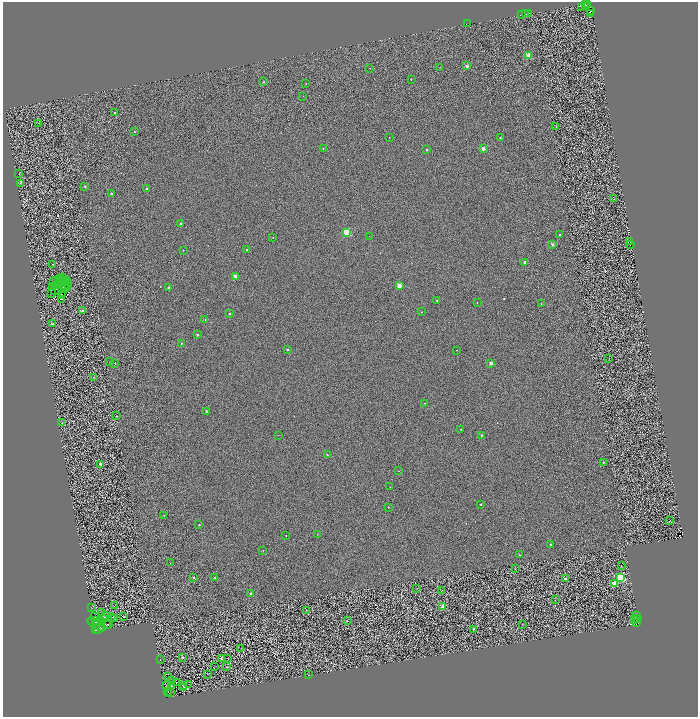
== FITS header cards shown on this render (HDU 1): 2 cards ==
NAXIS1  =                 1391
NAXIS2  =                 1429

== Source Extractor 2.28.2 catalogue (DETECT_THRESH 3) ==
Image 1391 x 1429 px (HDU 1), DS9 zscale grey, zoomed out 1/2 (1 PNG px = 2 x 2 image px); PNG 700 x 719 px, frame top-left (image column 2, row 1429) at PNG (3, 2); each listed source drawn as its Kron ellipse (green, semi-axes under 4 px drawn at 4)
Background 0.477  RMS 2.4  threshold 7.12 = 3 sigma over >= 5 px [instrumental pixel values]
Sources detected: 251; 87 cannot appear on this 1/2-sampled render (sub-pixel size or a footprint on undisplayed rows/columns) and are neither listed nor drawn; the other 164 listed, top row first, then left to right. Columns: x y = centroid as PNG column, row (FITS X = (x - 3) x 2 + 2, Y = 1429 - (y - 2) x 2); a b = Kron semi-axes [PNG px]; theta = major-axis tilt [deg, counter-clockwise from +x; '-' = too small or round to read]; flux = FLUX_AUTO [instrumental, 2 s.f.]
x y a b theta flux
585 4 3 2 - 2700
587 4 2 1 - 7700
585 6 3 1 - 15000
582 7 2 1 - 650
591 11 3 2 - 18000
529 13 2 1 - 810
526 14 2 1 - 4300
591 14 2 1 - 19000
521 15 2 1 - 2100
468 24 3 1 - 5300
529 55 2 2 - 13000
467 66 2 2 - 4500
440 67 2 1 - 96
370 68 2 2 - 200
411 79 2 2 - 150
264 82 2 2 - 870
306 84 2 1 - 220
303 96 2 2 - 190
115 113 2 2 - 1400
38 123 2 1 - 250
556 127 2 1 - 130
134 132 2 2 - 760
389 137 2 2 - 200
500 138 2 2 - 1200
323 148 2 2 - 530
427 149 2 2 - 1100
483 149 2 2 - 5400
19 174 2 1 - 150
21 183 3 2 - 210
85 186 2 2 - 910
146 189 2 2 - 1500
111 193 2 2 - 1300
614 199 2 1 - 100
181 224 2 2 - 1700
347 232 3 3 - 37000
560 235 2 2 - 780
369 236 2 1 - 91
273 238 2 2 - 420
630 242 2 1 - 7100
553 244 2 2 - 2500
631 245 4 2 - 15000
183 250 2 2 - 440
247 250 2 2 - 2100
525 262 2 2 - 3800
53 264 2 2 - 430
236 276 2 2 - 6800
61 278 3 1 - 130
62 278 2 1 - 150
59 280 2 1 - 96
66 280 2 1 - 200
53 282 3 1 - 83
61 282 2 1 - 18
64 283 3 1 - 210
67 283 2 1 - 150
58 284 2 1 - 130
399 285 2 2 - 11000
69 286 2 1 - 2
53 287 2 1 - 46
61 288 2 1 - 120
67 288 3 1 - 130
168 288 2 2 - 1700
65 289 2 1 - 94
54 290 4 1 - 23
58 291 2 1 - 180
52 293 2 1 - 70
62 295 2 1 - 240
61 299 2 1 - 610
437 300 2 2 - 470
477 302 2 2 - 490
541 303 4 1 - 140
83 311 2 2 - 1600
421 312 3 2 - 300
229 314 2 2 - 1700
205 319 2 2 - 250
53 324 2 2 - 1500
197 335 2 2 - 2300
181 343 2 2 - 620
288 349 2 2 - 1300
457 350 2 2 - 150
609 359 2 1 - 120
110 362 2 1 - 250
115 363 2 1 - 480
491 363 2 2 - 4900
93 378 3 2 - 150
424 403 2 1 - 310
206 411 2 2 - 2100
116 416 2 1 - 270
62 422 2 1 - 670
461 429 2 2 - 480
278 435 2 1 - 100
481 435 2 2 - 1200
327 455 2 2 - 1500
603 462 2 2 - 1100
101 464 2 2 - 4500
399 471 2 1 - 130
390 487 2 1 - 130
480 504 2 2 - 550
388 507 2 2 - 440
164 515 2 2 - 170
670 520 3 2 - 120
199 525 2 2 - 580
317 534 2 2 - 140
286 536 2 2 - 340
550 544 2 2 - 750
263 550 2 2 - 340
519 555 3 1 - 380
170 563 2 1 - 160
621 566 2 1 - 160
515 569 2 2 - 160
193 577 2 2 - 1900
620 577 3 3 - 72000
215 578 2 2 - 3700
565 579 2 2 - 3600
614 584 3 2 - 14000
417 588 3 1 - 150
442 590 2 1 - 110
251 594 2 2 - 3100
555 600 2 1 - 120
115 606 3 1 - 140
443 606 2 2 - 11000
91 608 3 1 - 130
306 610 2 1 - 97
102 613 3 1 - 200
106 615 3 2 - 350
95 616 3 1 - 290
124 616 2 2 - 220
637 616 3 2 - 1500
111 617 4 3 - 350
104 618 3 2 - 170
114 618 2 1 - 230
637 619 2 1 - 3100
96 620 3 3 - 220
635 620 2 1 - 530
347 621 2 2 - 290
98 622 2 2 - 170
102 622 4 3 - 970
636 622 4 1 - 940
109 624 2 1 - 70
96 625 10 2 -31 850
107 625 3 1 - 110
523 625 2 1 - 120
99 627 7 3 58 480
95 629 3 2 - 9100
473 629 2 2 - 840
241 648 3 1 - 120
183 657 2 2 - 1700
221 658 2 2 - 1400
228 659 2 1 - 170
160 660 2 1 - 110
214 666 3 1 - 97
227 667 2 2 - 630
207 674 2 1 - 160
308 675 2 1 - 110
168 677 3 1 - 110
172 681 2 1 - 120
177 683 2 1 - 780
183 685 2 1 - 170
189 685 4 2 - 300
166 686 2 1 - 150
172 686 3 1 - 160
184 688 2 1 - 130
168 692 3 1 - 140
171 693 3 1 - 160
169 694 2 1 - 120
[87 sub-pixel or undisplayed-footprint detections neither listed nor drawn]